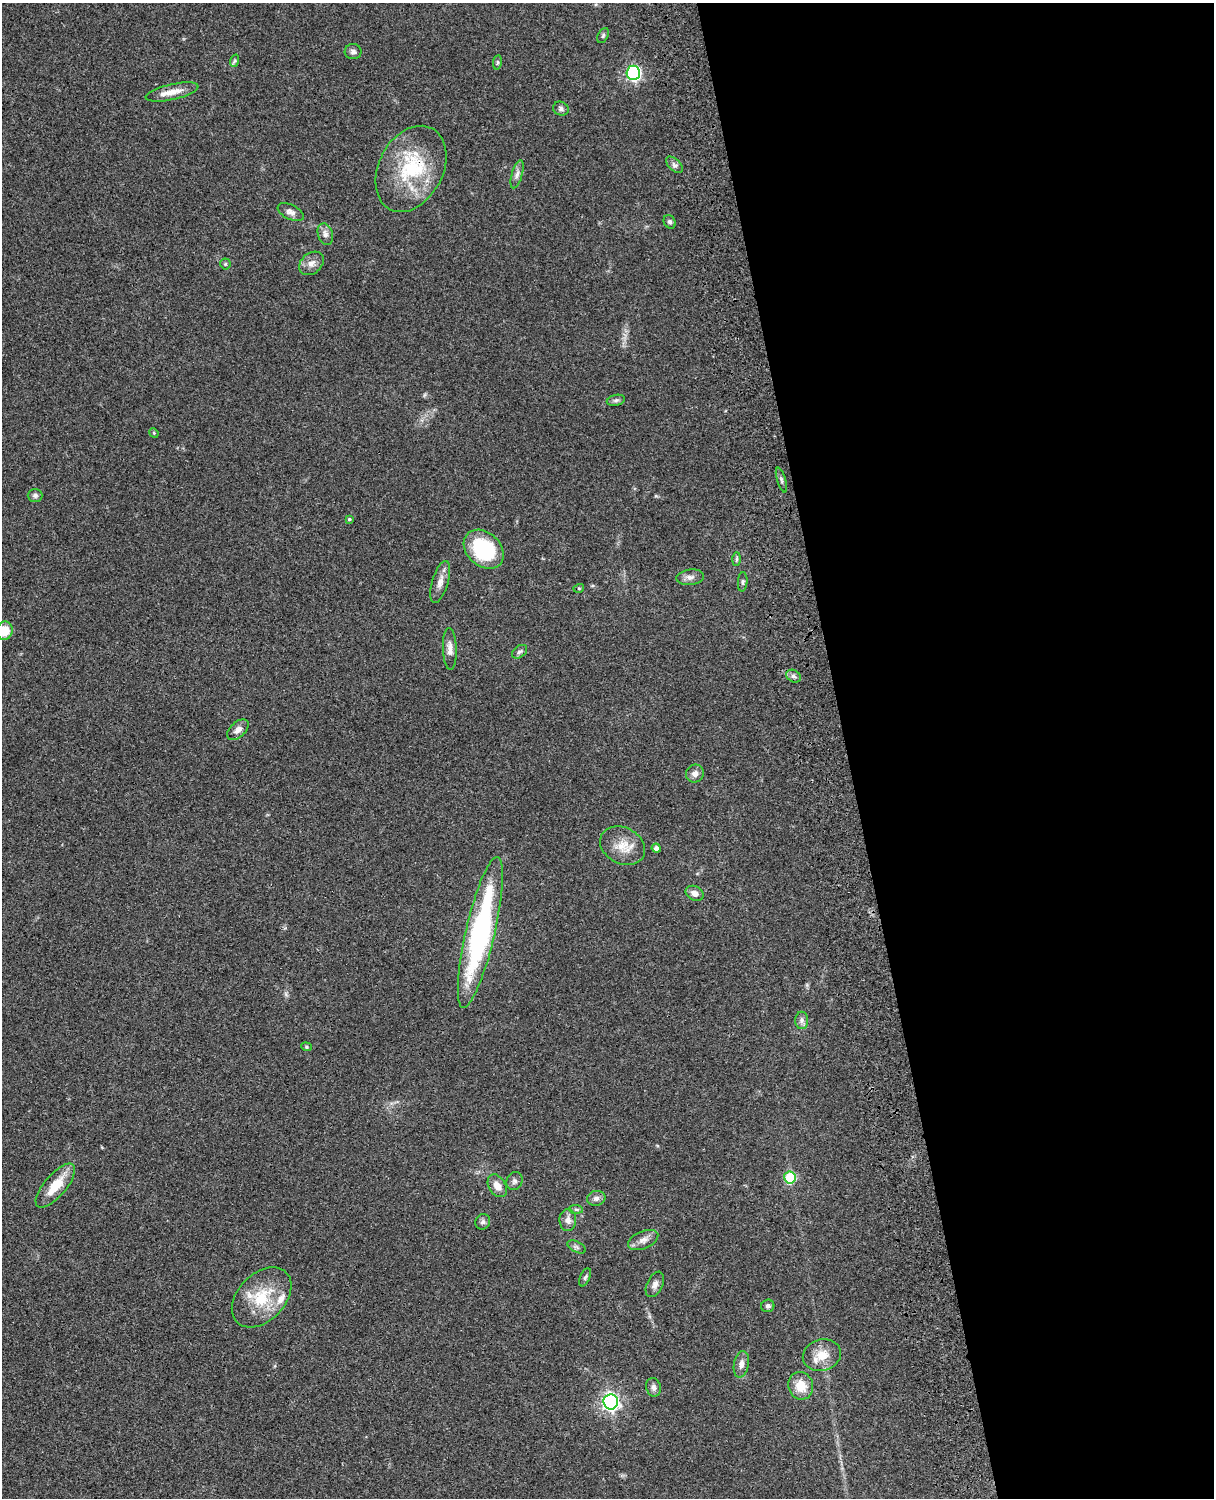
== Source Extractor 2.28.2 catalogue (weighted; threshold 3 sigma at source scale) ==
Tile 8 of 4 x 3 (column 4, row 2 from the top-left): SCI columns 3757-4968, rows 1772-3267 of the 5087 x 4926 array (HDU 1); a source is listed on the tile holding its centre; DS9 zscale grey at full resolution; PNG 1216 x 1500 px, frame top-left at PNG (2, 3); each listed source drawn as its Kron ellipse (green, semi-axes under 4 px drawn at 4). Shown black and unused: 30% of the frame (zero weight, under 3 of 4 exposures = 6% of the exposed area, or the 3 px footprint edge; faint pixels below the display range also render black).
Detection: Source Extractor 2.28.2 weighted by HDU 2 'WHT'; one run over the whole footprint, this tile lists its part. Background 0.0955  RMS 0.0063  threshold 0.0283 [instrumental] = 3 sigma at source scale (4.5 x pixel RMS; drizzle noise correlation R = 1.50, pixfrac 1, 0.05/0.05 arcsec/px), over >= 5 px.
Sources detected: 60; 3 inside a brighter listed object's ellipse — not listed separately; the other 57 listed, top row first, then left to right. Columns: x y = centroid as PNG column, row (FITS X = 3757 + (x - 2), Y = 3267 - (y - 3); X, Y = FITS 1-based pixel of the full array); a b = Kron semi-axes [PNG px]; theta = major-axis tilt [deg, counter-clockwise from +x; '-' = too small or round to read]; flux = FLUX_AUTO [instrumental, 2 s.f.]
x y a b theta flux
603 36 8 5 63 1.1
353 52 8 7 - 2.2
234 61 6 4 70 0.91
497 62 7 4 82 0.82
633 73 7 7 - 120
172 92 27 8 12 7.5
561 109 8 6 -26 1.8
674 165 10 5 -44 2.1
411 169 45 32 62 46
517 174 15 5 74 2.7
291 212 14 7 -26 3.1
670 222 7 5 -60 1.5
325 234 11 7 -73 2.9
311 263 14 10 41 4.3
225 264 5 5 - 0.88
616 400 9 5 14 1.5
154 433 5 4 - 0.72
781 480 13 2 -73 1.2
35 495 7 6 - 1.7
349 519 4 4 - 0.74
484 549 22 16 -43 43
736 559 7 4 89 1.1
690 577 14 7 7 3.1
440 582 22 8 73 5.1
743 582 10 5 85 1.3
579 588 5 3 - 0.61
5 631 9 8 - 10
450 649 21 7 -88 4.4
520 652 8 5 38 1.4
793 676 8 6 -34 1.8
238 730 13 7 40 3.9
695 773 9 8 - 3.2
623 846 23 18 -27 12
656 848 4 4 - 2.1
695 893 9 7 -27 3.4
480 932 77 14 77 130
802 1020 9 6 -90 2.1
306 1047 5 4 - 0.8
790 1178 6 6 - 38
514 1181 9 7 64 2
55 1186 27 11 50 14
497 1186 12 8 -58 5.2
596 1198 9 7 15 2.4
576 1209 7 4 -2 1.1
568 1220 11 8 88 3.6
483 1222 8 7 - 1.8
643 1240 16 8 23 4.3
577 1247 10 5 -27 1.6
585 1277 9 5 65 1.3
655 1284 13 8 64 3.2
262 1297 35 23 46 26
768 1306 6 6 - 1.5
822 1355 19 15 16 10
741 1364 13 7 79 3.6
801 1386 14 12 -72 11
653 1387 9 7 -71 2.4
611 1402 7 7 - 230
Overlapping masked pixels (flux is a lower limit): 1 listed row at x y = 411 169
Isophote crosses this tile's border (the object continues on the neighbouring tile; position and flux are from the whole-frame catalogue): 1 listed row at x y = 5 631